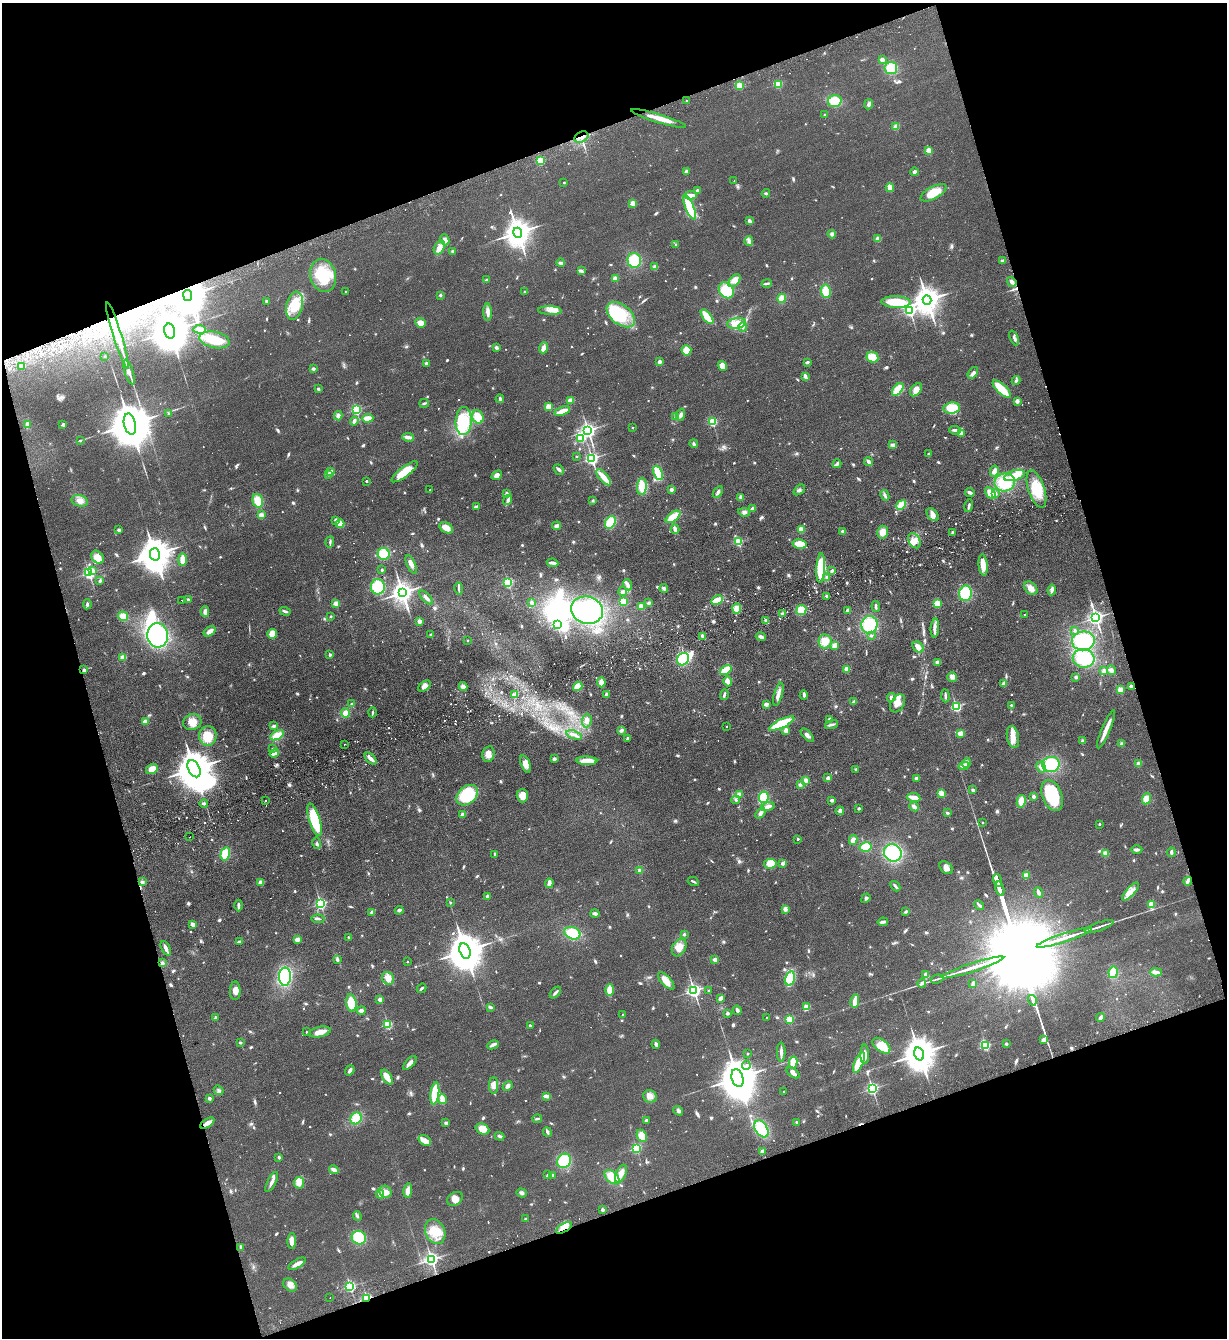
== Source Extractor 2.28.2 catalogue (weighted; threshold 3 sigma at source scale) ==
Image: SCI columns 297-5195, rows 56-5397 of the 5367 x 5452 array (HDU 1 of 3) = the unmasked area's bounding box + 8 px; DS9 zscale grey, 4 x 4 block average (1 PNG px = mean of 4 x 4 image px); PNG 1229 x 1340 px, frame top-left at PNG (2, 3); each listed source drawn as its Kron ellipse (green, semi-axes under 4 px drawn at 4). Shown black and unused: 37% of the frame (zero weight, under 2 of 3 exposures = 3% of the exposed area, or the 3 px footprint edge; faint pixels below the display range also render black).
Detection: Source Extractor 2.28.2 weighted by HDU 2 'WHT'. Background 0.0637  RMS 0.0093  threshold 0.0417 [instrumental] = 3 sigma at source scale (4.5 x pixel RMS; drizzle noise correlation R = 1.50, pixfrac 1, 0.05/0.05 arcsec/px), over >= 5 px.
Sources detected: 1231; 8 too faint to see at this stretch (4 x 4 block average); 17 inside a brighter object's white glare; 32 cosmic-ray / hot-pixel residue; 2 long thin detections or spike segments (spike, bleed or trail) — neither listed nor drawn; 7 coinciding with a brighter row at this scale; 51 inside a brighter listed object's ellipse — not listed separately; of the other 1114, all 500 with FLUX_AUTO >= 8.61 (the completeness limit of this list) listed and drawn (614 fainter detections not listed), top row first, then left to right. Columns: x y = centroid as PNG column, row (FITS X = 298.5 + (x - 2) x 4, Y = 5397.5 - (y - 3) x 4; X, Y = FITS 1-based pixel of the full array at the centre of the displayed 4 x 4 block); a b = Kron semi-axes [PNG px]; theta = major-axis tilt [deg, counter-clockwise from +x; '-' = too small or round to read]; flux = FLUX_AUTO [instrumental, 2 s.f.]
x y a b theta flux
882 60 3 3 - 28
891 68 6 6 - 110
778 84 2 2 - 340
739 86 4 3 - 48
687 101 2 2 - 14
835 101 7 6 - 120
869 104 5 3 - 14
825 115 2 2 - 26
659 118 28 4 -17 65
896 127 2 2 - 190
581 137 7 5 26 35
929 150 2 2 - 160
540 161 2 2 - 390
686 171 2 2 - 83
914 172 4 3 - 13
734 181 2 2 - 10
564 183 2 2 - 9.8
890 188 4 3 - 56
697 190 2 2 - 26
766 193 4 2 - 8.9
933 193 14 6 28 110
691 195 6 3 5 55
633 203 2 2 - 180
689 207 13 4 -67 230
749 221 4 3 - 17
518 233 5 4 - 9600
832 234 4 3 - 15
878 239 3 3 - 36
445 240 6 4 -67 26
749 241 5 3 - 14
676 245 2 2 - 21
439 248 7 5 60 43
453 251 2 2 - 50
634 260 7 6 - 190
1003 261 3 3 - 15
561 263 4 3 - 16
655 267 4 3 - 19
581 271 4 3 - 9
323 275 17 13 -75 220
615 278 2 2 - 150
487 280 4 3 - 9.5
734 281 7 4 49 31
1012 282 5 3 - 21
767 283 5 2 - 10
726 290 8 7 - 160
826 291 7 5 -81 82
346 292 2 2 - 13
525 292 2 2 - 23
440 295 2 2 - 31
188 296 5 4 - 17000
782 298 4 3 - 62
927 300 5 4 - 8900
267 301 3 2 - 11
896 302 14 5 -2 180
294 306 14 8 77 140
910 310 3 2 - 1200
550 311 12 3 -2 32
488 312 8 4 -89 27
621 315 16 10 -38 280
707 317 8 3 -52 130
420 323 5 4 - 39
737 323 9 5 8 85
743 327 4 2 - 11
200 329 6 3 -4 39
170 331 7 5 -77 26000
117 335 35 3 -73 120
1014 338 8 2 -66 16
214 340 15 8 -12 170
496 347 3 3 - 14
544 348 5 3 - 33
686 350 5 5 - 78
104 356 2 2 - 14
872 357 6 5 - 83
659 362 2 2 - 78
807 362 4 2 - 11
426 363 3 2 - 13
22 366 3 3 - 19
722 366 5 4 - 69
313 369 2 2 - 51
129 372 13 3 -73 30
973 373 6 3 54 18
805 377 4 2 - 36
1016 381 4 3 - 11
318 389 3 2 - 10
898 389 7 4 51 110
1002 389 11 5 -42 110
916 390 7 5 49 46
500 399 4 2 - 13
570 400 4 2 - 33
1017 401 3 2 - 26
424 403 5 2 - 8.7
548 406 2 2 - 200
952 408 8 5 8 110
356 410 2 2 - 760
562 411 8 3 19 64
169 413 2 2 - 28
681 415 6 4 67 21
338 416 4 3 - 19
478 417 7 5 -72 79
676 417 3 3 - 13
368 418 6 3 4 51
354 421 4 2 - 23
464 421 14 8 86 270
712 422 2 2 - 490
28 424 4 3 - 32
63 424 2 2 - 51
130 424 10 6 -77 41000
632 428 2 2 - 16
588 430 2 2 - 2200
955 430 6 3 -5 17
961 434 2 2 - 70
408 437 6 2 -8 33
581 438 2 2 - 360
80 440 2 2 - 11
694 444 4 3 - 9.5
893 445 4 3 - 23
929 453 3 2 - 13
576 456 2 2 - 18
592 458 2 2 - 1400
868 462 4 2 - 23
837 464 4 2 - 14
559 469 6 3 -49 12
331 471 2 2 - 56
994 471 6 3 77 30
405 472 16 5 37 140
658 473 7 4 -66 130
328 474 3 3 - 9.3
497 475 6 4 42 28
1014 475 11 5 17 82
603 477 10 3 -49 85
366 481 2 2 - 23
1005 482 10 9 - 220
642 486 8 5 86 85
1036 489 19 8 -72 150
430 490 2 2 - 11
671 490 2 2 - 18
799 490 6 3 39 15
718 492 6 3 55 16
506 493 4 3 - 12
970 493 5 2 - 22
991 493 7 4 -52 86
995 493 3 3 - 11
885 495 5 2 - 11
741 497 4 3 - 19
508 500 5 4 - 17
593 500 3 2 - 8.9
80 501 8 5 -15 42
258 501 7 5 -73 75
901 505 5 3 - 68
969 506 6 2 75 15
476 507 3 3 - 16
752 509 2 2 - 67
744 512 6 4 -9 18
261 515 3 3 - 21
933 515 7 5 -52 36
673 517 8 4 38 100
336 520 4 3 - 14
610 522 6 5 - 120
340 524 4 4 - 34
557 526 4 3 - 27
446 528 7 5 -31 51
675 529 4 3 - 20
801 529 4 3 - 31
119 530 3 2 - 14
843 531 4 3 - 14
883 532 6 5 - 51
952 533 2 2 - 13
914 541 8 5 -60 42
330 542 6 2 86 11
738 542 2 2 - 410
800 544 7 4 -12 110
155 554 6 5 - 17000
384 554 6 6 - 130
97 557 7 5 -52 62
182 559 6 3 89 60
552 563 6 2 -8 25
411 564 10 3 -66 22
983 565 10 4 -84 64
821 568 15 3 86 270
382 570 2 2 - 26
92 571 2 2 - 92
832 571 3 2 - 11
89 573 2 2 - 1100
827 578 4 3 - 11
100 581 4 3 - 9.5
508 582 2 2 - 590
628 585 5 3 - 20
378 587 7 7 - 130
664 588 4 3 - 16
1031 588 8 5 -48 41
459 589 6 2 -80 10
1052 590 5 3 - 24
623 591 4 3 - 16
402 592 4 3 - 5400
965 593 8 6 85 190
827 596 3 2 - 15
426 597 9 3 -47 19
188 599 2 2 - 9.3
182 600 2 2 - 20
717 600 6 3 27 86
623 601 4 3 - 81
336 603 2 2 - 150
532 603 3 3 - 23
649 603 3 3 - 13
937 603 4 3 - 59
87 604 5 3 - 12
641 606 4 3 - 51
876 606 5 2 - 11
737 608 5 4 - 55
587 610 16 13 -18 460
801 610 5 5 - 81
848 610 3 2 - 26
285 611 6 2 -17 12
205 612 5 3 - 21
783 614 3 3 - 15
1025 615 2 2 - 9.2
123 616 5 4 - 63
331 616 2 2 - 17
1096 618 2 2 - 2300
766 620 3 3 - 9.4
419 621 3 3 - 26
557 624 2 2 - 520
869 625 9 8 - 220
935 628 9 3 86 23
1075 630 2 2 - 34
210 631 7 3 34 36
272 634 5 4 - 55
431 634 2 2 - 17
158 635 12 10 -83 660
871 636 2 2 - 8.9
703 637 3 2 - 36
761 637 5 3 - 21
468 640 2 2 - 10
825 641 7 6 - 64
1083 641 11 9 6 230
835 645 4 3 - 31
918 647 6 5 - 35
330 655 3 2 - 12
123 657 2 2 - 180
1084 658 11 9 -15 230
683 659 7 5 50 190
938 662 3 2 - 21
847 669 3 3 - 36
84 670 2 2 - 52
726 670 6 3 33 100
1111 670 5 3 - 18
1104 671 3 2 - 20
952 677 5 4 - 21
1076 677 3 3 - 12
728 681 5 3 - 25
601 682 5 3 - 44
1004 684 3 2 - 40
425 686 7 4 35 33
463 686 4 4 - 29
578 686 5 4 - 60
1131 686 3 2 - 17
1120 690 2 2 - 200
606 694 3 2 - 11
724 694 5 2 - 18
778 694 12 3 74 29
514 695 3 3 - 9.8
804 695 4 2 - 17
945 696 7 2 -85 12
891 698 4 3 - 15
854 702 3 3 - 16
898 703 10 6 58 53
352 704 3 2 - 14
766 704 2 2 - 100
1011 705 2 2 - 21
956 706 2 2 - 620
373 712 5 3 - 9.9
345 713 5 4 - 48
829 719 4 2 - 14
587 720 7 5 86 30
145 721 2 2 - 140
192 722 9 8 - 57
782 724 14 4 26 200
832 724 7 2 14 15
274 726 4 3 - 13
726 727 2 2 - 9.3
1106 729 20 3 67 61
621 730 3 3 - 15
786 731 4 3 - 31
960 733 4 2 - 45
277 735 7 4 28 90
574 735 8 3 -19 21
807 735 8 4 -48 21
208 736 10 8 -89 96
1013 737 11 6 -78 50
628 738 2 2 - 42
1083 741 4 3 - 13
344 744 2 2 - 14
1121 744 3 3 - 12
273 749 2 2 - 32
274 753 5 2 - 44
488 754 8 6 79 48
371 759 7 2 -45 31
554 759 3 3 - 14
587 761 10 4 -1 80
966 763 5 3 - 24
525 764 9 4 -71 45
1051 764 9 7 6 200
1139 764 2 2 - 110
964 766 5 3 - 25
1041 767 5 4 - 28
152 769 6 5 - 69
194 769 9 5 -63 26000
856 770 3 2 - 11
828 778 2 2 - 67
916 778 4 2 - 14
806 780 4 3 - 18
800 785 3 3 - 12
973 790 3 2 - 12
941 793 4 3 - 31
739 794 3 2 - 23
467 795 12 8 41 260
1052 795 16 10 -69 370
522 796 6 5 - 67
1034 796 4 2 - 18
764 797 5 5 - 130
914 797 7 3 -8 54
1146 799 6 4 68 47
736 800 4 3 - 9.8
832 800 2 2 - 63
266 801 2 2 - 11
1021 801 6 4 79 57
204 803 4 2 - 9
768 807 7 3 17 31
914 807 5 3 - 26
859 808 2 2 - 39
840 811 4 4 - 19
760 813 6 3 52 26
947 813 3 2 - 12
463 815 4 3 - 39
315 820 17 5 -73 290
983 823 2 2 - 11
1099 824 2 2 - 26
190 837 2 2 - 12
798 839 2 2 - 20
853 840 5 4 - 32
317 843 6 3 -80 10
866 847 6 4 12 85
1137 850 6 3 -1 16
1171 852 5 2 - 16
893 853 9 8 - 330
225 854 6 4 74 120
495 854 3 2 - 9.5
1105 854 4 3 - 28
783 863 2 2 - 62
770 864 6 5 - 59
946 868 8 5 -43 34
640 871 2 2 - 120
1026 875 3 2 - 32
997 880 6 2 -73 5700
1188 881 4 2 - 9.1
142 882 4 3 - 12
693 882 6 2 -27 9.3
261 883 2 2 - 150
549 883 5 2 - 37
895 886 6 2 -49 15
1000 889 7 2 -73 7400
1130 891 11 4 48 42
1038 892 5 2 - 19
487 896 3 3 - 14
866 898 5 2 - 11
450 902 2 2 - 8.6
320 904 2 2 - 1100
238 905 6 2 -90 22
979 905 5 2 - 14
1151 905 4 4 - 55
785 909 4 3 - 20
399 910 4 3 - 14
372 912 2 2 - 29
906 912 3 2 - 10
595 914 4 3 - 14
318 919 7 2 -3 9.5
883 922 5 2 - 26
193 924 3 2 - 27
1099 927 15 2 19 22
572 933 8 6 -19 150
684 934 2 2 - 30
348 937 2 2 - 12
1064 938 29 2 18 95
297 939 4 2 - 39
240 942 3 2 - 15
679 947 9 6 61 58
166 948 8 2 -65 27
465 951 8 5 -74 24000
337 959 4 3 - 11
715 959 2 2 - 110
407 962 2 2 - 14
162 963 3 3 - 11
972 967 32 2 18 110
1113 972 6 4 79 83
1156 972 6 3 -3 35
925 974 4 3 - 15
285 977 9 6 89 440
388 978 6 6 - 49
790 978 7 5 74 82
937 979 6 2 17 12
666 981 11 4 -47 57
922 983 4 3 - 12
973 984 4 2 - 28
421 988 5 2 - 12
610 990 6 4 88 74
235 991 9 5 89 35
694 991 2 2 - 2000
708 991 2 2 - 12
555 993 7 2 48 15
721 998 4 2 - 24
380 999 2 2 - 91
1032 1000 5 2 - 4400
855 1001 6 2 79 71
351 1003 9 5 -82 140
490 1007 4 2 - 9.5
806 1007 2 2 - 220
737 1010 5 2 - 18
361 1011 4 3 - 21
727 1013 3 3 - 13
623 1015 2 2 - 14
215 1017 2 2 - 28
767 1018 2 2 - 10
1100 1018 4 2 - 22
789 1019 2 2 - 390
388 1024 2 2 - 400
530 1026 3 2 - 12
306 1032 2 2 - 11
320 1032 11 5 12 53
1043 1040 3 3 - 26
240 1043 2 2 - 30
656 1044 4 3 - 17
1006 1044 2 2 - 11
493 1045 6 2 27 31
881 1046 10 6 -37 130
986 1046 3 2 - 610
781 1052 9 2 -90 23
747 1054 2 2 - 17
865 1054 10 4 -89 30
919 1054 7 4 -74 17000
859 1062 11 4 66 140
410 1063 8 3 45 32
793 1063 6 4 78 57
746 1065 4 2 - 10
350 1070 5 3 - 18
793 1073 7 4 -37 22
387 1077 8 4 -57 68
737 1078 9 5 -74 27000
494 1085 8 4 -88 32
508 1086 5 4 - 21
872 1089 2 2 - 1300
218 1090 5 3 - 12
784 1091 2 2 - 9.8
435 1093 11 4 83 170
547 1096 4 2 - 49
650 1096 7 6 - 33
209 1098 2 2 - 50
442 1099 5 2 - 75
678 1111 5 3 - 13
356 1118 6 5 - 97
537 1119 5 2 - 9.7
646 1120 2 2 - 35
796 1122 2 2 - 8.6
207 1123 8 3 32 44
446 1123 3 3 - 12
482 1129 7 5 -22 66
761 1129 9 6 -57 170
547 1132 5 2 - 12
499 1136 5 3 - 10
642 1136 6 4 -63 58
425 1140 7 5 -32 32
636 1148 2 2 - 640
762 1151 3 2 - 16
279 1157 3 3 - 10
564 1161 7 6 - 190
334 1170 5 3 - 26
621 1174 9 5 66 40
548 1175 3 2 - 9
553 1175 3 2 - 16
612 1177 9 5 -42 110
272 1182 11 3 63 26
299 1183 6 5 - 38
408 1190 7 4 81 35
385 1192 6 5 - 29
522 1193 5 3 - 15
380 1194 4 3 - 27
455 1199 8 6 35 37
603 1210 2 2 - 51
357 1216 5 3 - 9.9
525 1219 2 2 - 23
564 1228 9 4 31 38
435 1232 13 9 -64 97
359 1238 7 6 - 140
292 1241 8 4 88 37
241 1247 3 2 - 19
431 1259 2 2 - 1800
297 1264 10 3 30 34
290 1285 7 5 -44 36
350 1286 2 2 - 880
330 1298 2 2 - 8.8
367 1298 2 2 - 570
Overlapping masked pixels (flux is a lower limit): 6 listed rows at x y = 581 137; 188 296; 117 335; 207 1123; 564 1228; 367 1298